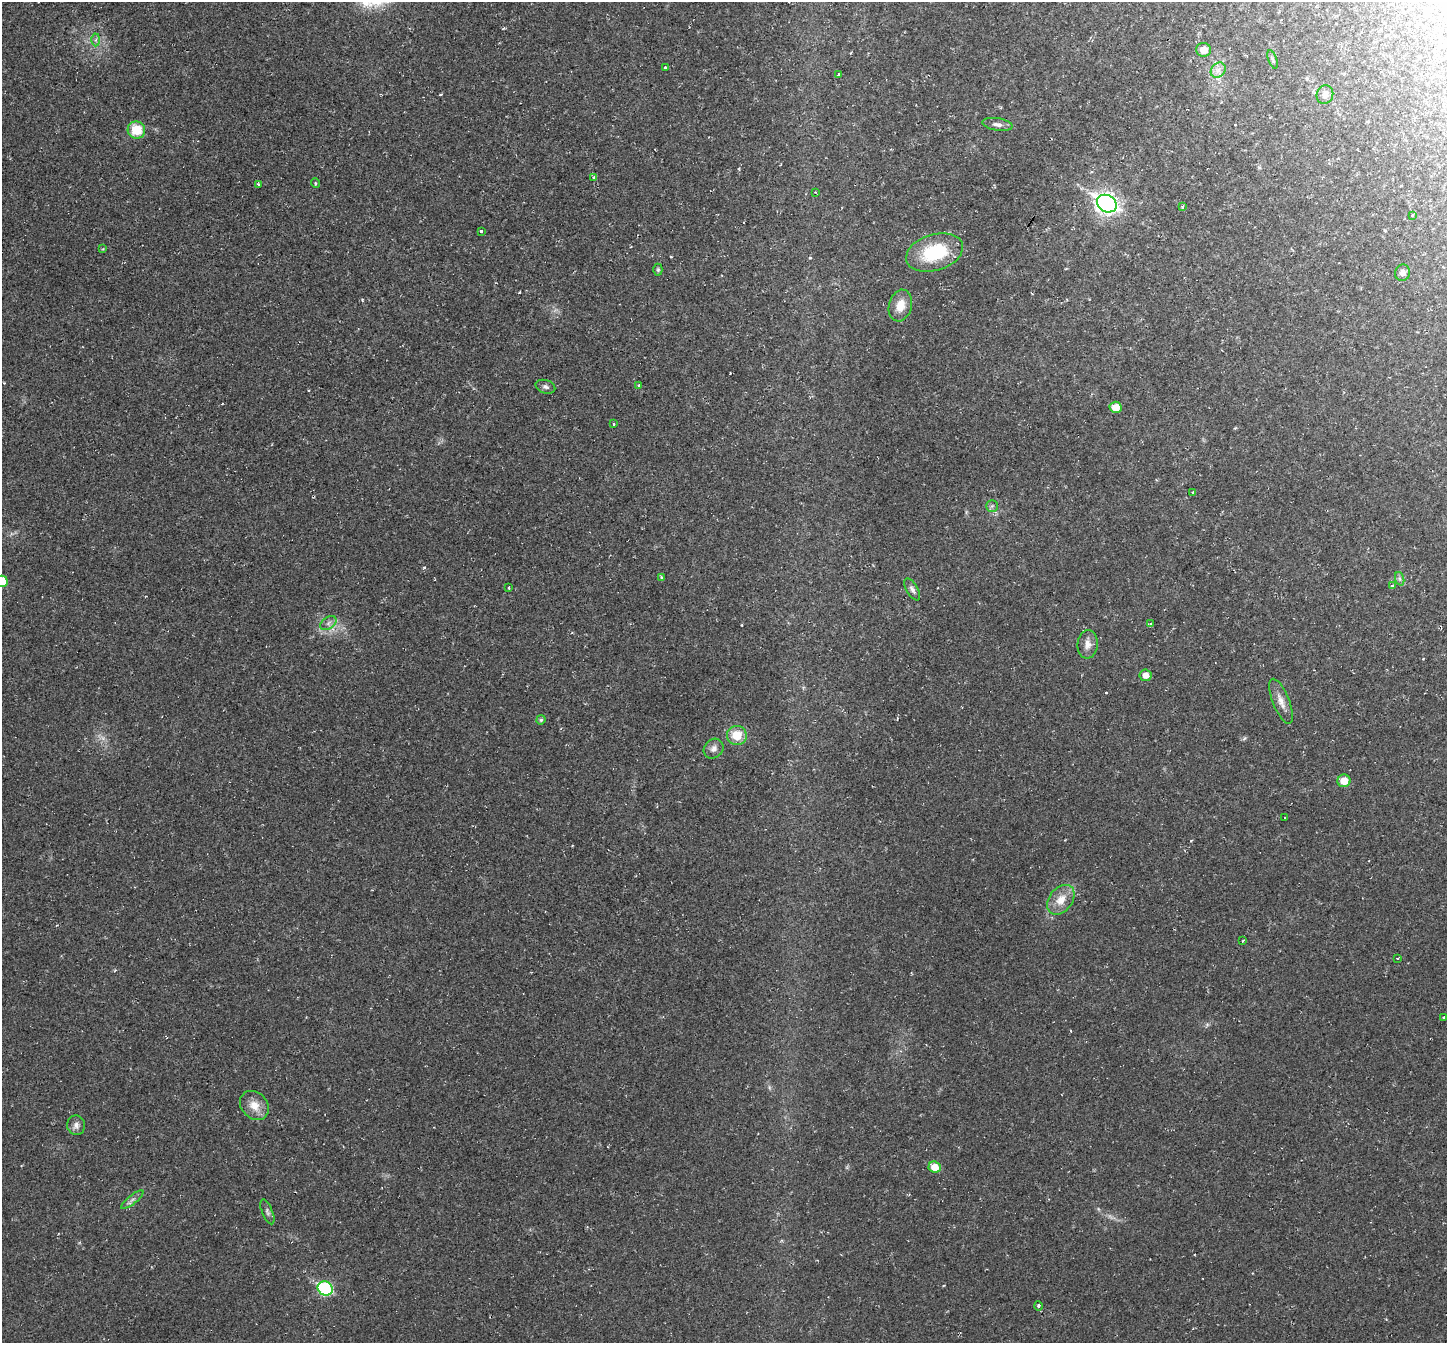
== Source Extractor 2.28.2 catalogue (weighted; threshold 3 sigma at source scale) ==
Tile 10 of 4 x 4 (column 2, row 3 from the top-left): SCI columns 1446-2890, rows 1486-2826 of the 5780 x 5789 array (HDU 1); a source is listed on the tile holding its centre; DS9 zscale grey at full resolution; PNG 1449 x 1345 px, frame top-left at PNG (2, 2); each listed source drawn as its Kron ellipse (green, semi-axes under 4 px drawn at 4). Shown black and unused: <1% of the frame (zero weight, under 2 of 3 exposures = <1% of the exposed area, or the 3 px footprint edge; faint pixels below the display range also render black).
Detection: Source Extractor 2.28.2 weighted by HDU 2 'WHT'; one run over the whole footprint, this tile lists its part. Background 0.0216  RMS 0.006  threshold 0.0269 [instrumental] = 3 sigma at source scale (4.5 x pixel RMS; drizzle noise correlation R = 1.50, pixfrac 1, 0.05/0.05 arcsec/px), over >= 5 px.
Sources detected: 65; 1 too faint to see at this stretch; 9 cosmic-ray / hot-pixel residue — neither listed nor drawn; the other 55 listed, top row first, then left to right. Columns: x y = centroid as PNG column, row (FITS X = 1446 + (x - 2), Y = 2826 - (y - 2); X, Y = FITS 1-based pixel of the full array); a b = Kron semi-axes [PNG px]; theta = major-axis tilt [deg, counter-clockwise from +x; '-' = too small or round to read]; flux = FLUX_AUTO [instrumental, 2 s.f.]
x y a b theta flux
96 40 6 4 89 1.5
1204 50 7 7 - 5.8
1273 59 10 3 -69 1.1
665 67 3 3 - 1.5
1218 70 8 6 46 2.8
839 75 3 3 - 2
1325 94 9 8 - 3.6
997 124 15 6 -10 3
136 130 9 8 - 16
594 177 3 3 - 2.2
316 183 5 3 - 0.57
259 185 3 3 - 2.3
815 192 3 2 - 0.4
1107 204 10 8 -29 300
1182 207 3 3 - 3.3
1412 215 3 3 - 2.7
481 231 3 3 - 1.7
103 249 4 4 - 0.52
935 252 29 18 18 35
658 270 6 4 -90 0.88
1402 273 8 7 - 2.8
900 305 16 11 75 8.6
639 385 3 3 - 1.7
545 387 10 6 -18 1.8
1116 407 6 5 - 7.4
614 424 3 3 - 2.6
1193 492 4 3 - 0.65
992 506 5 5 - 1.3
661 577 4 3 - 1.2
1400 579 7 4 -71 1.4
2 581 5 5 - 14
1392 586 3 3 - 2.7
509 587 3 3 - 1
912 589 12 5 -60 2.2
328 623 9 6 37 2.3
1150 624 4 3 - 0.86
1088 644 14 10 84 4.4
1145 675 6 5 - 5.3
1281 701 24 8 -68 5.8
541 720 4 4 - 1.1
737 735 10 9 - 12
714 749 10 9 - 3.2
1344 781 6 6 - 8.6
1285 818 3 3 - 1.3
1061 900 16 11 52 8.7
1243 941 3 2 - 0.89
1397 958 3 2 - 0.75
1444 1017 4 3 - 3
254 1105 16 13 -46 7.9
76 1125 10 9 - 2.9
935 1167 6 5 - 8.3
132 1200 14 4 39 2.2
267 1212 13 5 -67 1.8
325 1289 8 6 -30 65
1038 1306 4 4 - 1.5
Isophote crosses this tile's border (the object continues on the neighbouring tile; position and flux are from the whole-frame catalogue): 1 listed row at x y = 2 581